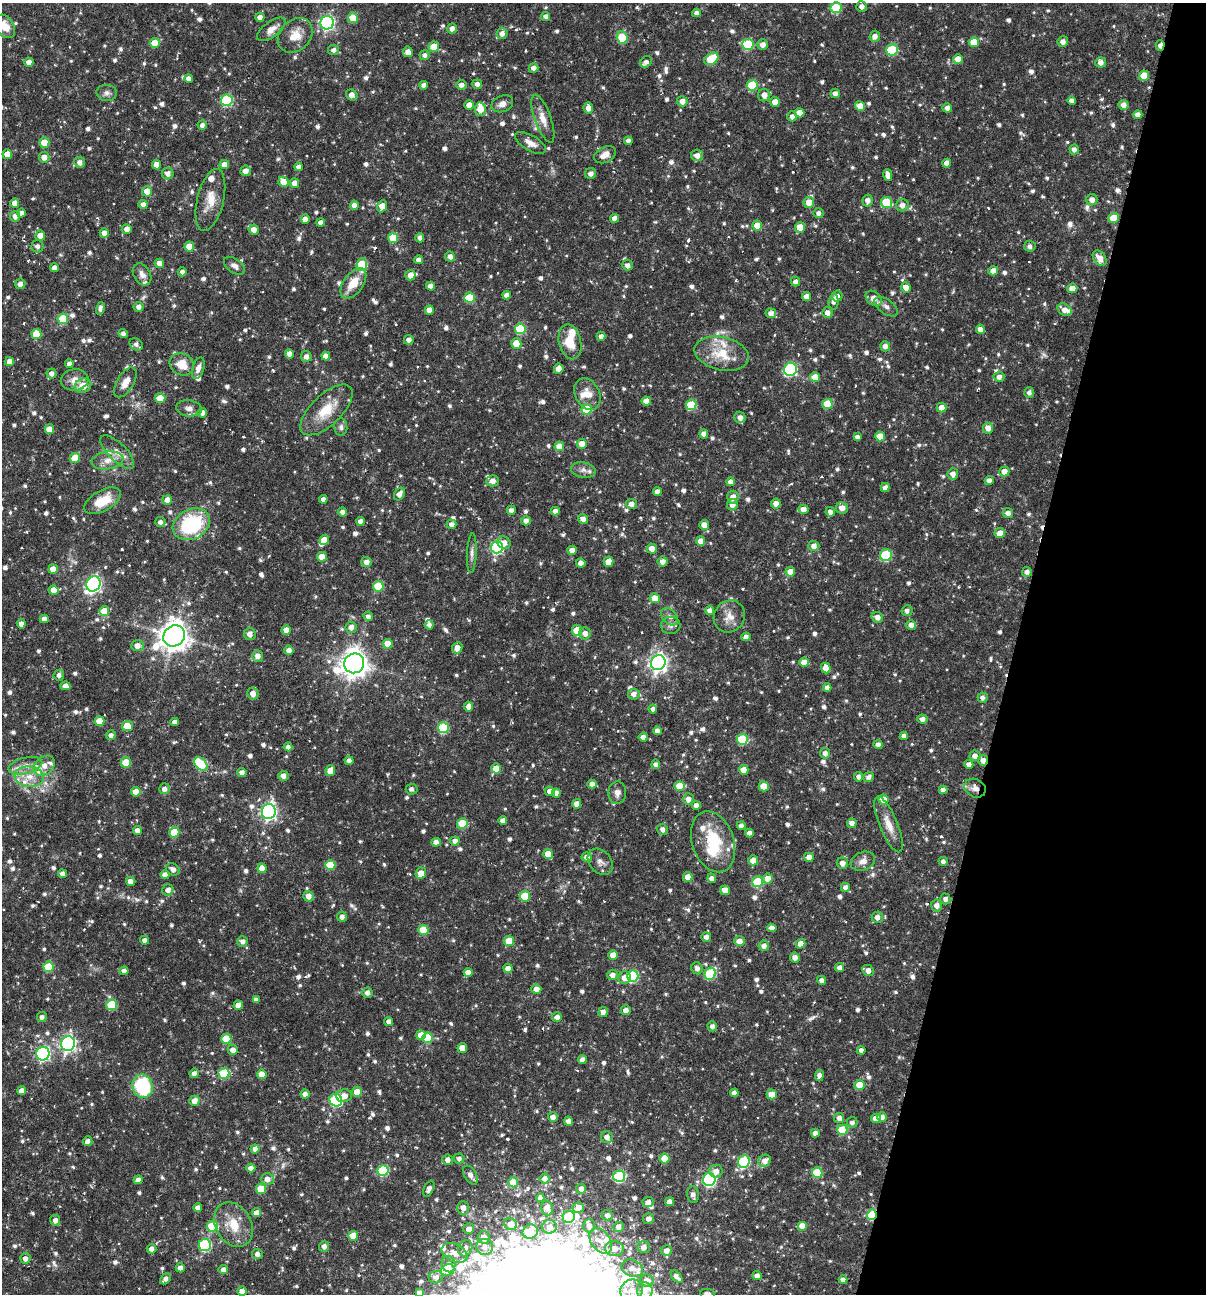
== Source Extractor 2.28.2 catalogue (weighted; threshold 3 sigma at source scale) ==
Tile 8 of 4 x 4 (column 4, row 2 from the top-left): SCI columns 3861-5064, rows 2585-3876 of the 5187 x 5168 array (HDU 1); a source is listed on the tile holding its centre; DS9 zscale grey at full resolution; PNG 1208 x 1296 px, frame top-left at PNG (2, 3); each listed source drawn as its Kron ellipse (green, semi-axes under 4 px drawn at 4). Shown black and unused: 16% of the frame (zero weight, under 3 of 6 exposures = <1% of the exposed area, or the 3 px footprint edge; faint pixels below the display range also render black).
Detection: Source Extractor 2.28.2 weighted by HDU 2 'WHT'; one run over the whole footprint, this tile lists its part. Background 0.00458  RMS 0.0047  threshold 0.0193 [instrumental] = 3 sigma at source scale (4.09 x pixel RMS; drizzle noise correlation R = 1.36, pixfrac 0.8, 0.05/0.05 arcsec/px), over >= 5 px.
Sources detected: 1089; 1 too faint to see at this stretch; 2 inside a brighter object's white glare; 3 cosmic-ray / hot-pixel residue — neither listed nor drawn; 30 inside a brighter listed object's ellipse — not listed separately; of the other 1053, all 500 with FLUX_AUTO >= 1.65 (the completeness limit of this list) listed and drawn (553 fainter detections not listed), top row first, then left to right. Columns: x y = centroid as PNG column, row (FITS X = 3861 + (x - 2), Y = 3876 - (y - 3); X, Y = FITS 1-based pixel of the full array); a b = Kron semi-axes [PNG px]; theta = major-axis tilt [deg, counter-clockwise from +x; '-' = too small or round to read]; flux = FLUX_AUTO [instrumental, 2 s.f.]
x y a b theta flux
862 6 5 5 - 2.3
836 8 5 5 - 18
696 13 4 4 - 1.7
546 16 4 4 - 2
260 17 4 4 - 2.4
353 18 5 5 - 9.4
327 23 7 6 - 87
5 26 12 9 -59 6.6
271 29 17 7 36 4.2
452 29 5 5 - 2.4
502 33 6 5 - 2.4
295 35 19 15 45 7.2
875 36 6 5 - 2.5
622 37 6 5 - 18
1063 41 5 5 - 2.4
974 42 5 5 - 7.1
155 43 5 5 - 8.5
748 45 5 5 - 29
762 45 5 5 - 2.6
1160 46 5 4 - 2.6
434 47 5 5 - 7.1
333 50 5 5 - 2.1
892 50 5 5 - 27
408 52 5 5 - 3
425 55 5 5 - 1.9
711 59 7 5 35 18
958 59 5 5 - 4.4
29 62 4 4 - 2.9
646 62 6 5 - 1.8
1101 62 5 5 - 2.6
534 68 5 4 - 2.1
1144 76 5 5 - 10
189 78 4 4 - 2.4
477 84 5 4 - 2.1
424 85 4 4 - 2.2
461 85 5 5 - 2.2
752 85 5 5 - 17
107 93 10 8 -4 2.1
835 93 4 4 - 2.1
352 95 6 5 - 3.3
764 95 6 6 - 3.5
227 100 6 6 - 36
682 101 5 5 - 3.3
1072 101 4 4 - 2.3
775 102 5 4 - 4.2
502 104 11 8 21 2.9
469 105 5 5 - 4.1
1123 105 5 5 - 2.7
860 106 5 5 - 4.5
588 108 5 4 - 3.4
947 108 5 4 - 2.3
480 109 6 5 - 7.4
800 113 5 4 - 4.5
1138 115 4 4 - 2.8
792 116 5 4 - 2.1
543 119 25 8 -70 5.1
202 125 4 4 - 1.7
628 141 4 4 - 1.8
44 143 5 5 - 7.4
530 143 17 7 -30 3.6
1074 149 5 4 - 2.1
7 154 5 5 - 5.3
605 155 12 7 26 3.7
697 155 6 6 - 2.8
44 157 5 5 - 3.7
80 162 5 5 - 2.4
947 163 4 4 - 2.7
157 164 5 4 - 3.5
224 165 4 4 - 3.4
299 167 4 4 - 2.2
246 171 5 5 - 2.9
168 174 6 5 - 2.5
591 174 5 5 - 2.3
888 175 6 4 -76 3.3
283 182 5 5 - 6.3
295 183 5 4 - 3.6
147 191 5 5 - 5.3
210 200 32 13 76 8.5
868 200 6 5 - 2.4
1092 200 5 5 - 2.8
809 202 5 5 - 5.3
886 202 5 5 - 19
15 203 4 4 - 3.6
143 204 4 4 - 2.2
354 205 4 4 - 2.5
902 205 6 6 - 2.9
382 206 6 4 66 4.4
21 213 4 4 - 2.4
819 213 5 5 - 1.8
15 216 5 5 - 2.4
615 218 4 4 - 2.8
1114 218 5 5 - 11
305 219 4 4 - 3.3
321 223 4 4 - 2.2
757 226 5 5 - 7.5
800 227 5 5 - 9.2
127 229 5 5 - 2.7
254 230 5 5 - 3.4
104 233 5 4 - 2.6
40 235 5 5 - 3.8
393 238 5 5 - 11
420 238 4 4 - 1.8
37 246 6 6 - 2
1030 246 6 5 - 1.8
189 247 5 5 - 8.3
450 256 5 5 - 2.4
1100 258 8 6 -54 3.7
419 260 4 4 - 2.4
159 263 5 4 - 2.8
362 265 6 5 - 19
627 265 5 5 - 2.3
234 266 12 7 -35 2.2
54 268 4 4 - 2.8
993 271 4 4 - 3.1
182 272 4 4 - 1.8
142 274 12 8 -59 2.6
410 275 5 5 - 3.4
795 281 5 4 - 1.8
353 283 17 9 53 8.9
20 284 5 5 - 2.5
430 286 4 4 - 2.9
906 287 5 5 - 3.2
1072 288 5 5 - 4.4
507 295 4 4 - 2.4
807 296 4 4 - 3.3
837 296 6 5 - 2.8
469 298 5 5 - 16
874 298 9 6 -38 4.2
834 302 8 5 86 2.3
138 307 5 5 - 2.1
886 307 13 7 -36 2.3
100 308 6 4 76 1.9
429 310 4 4 - 3.5
1065 310 7 5 -36 3.4
771 313 5 5 - 2.4
827 313 5 5 - 2.4
63 319 5 5 - 13
520 329 5 5 - 23
980 329 4 4 - 2.6
36 334 5 5 - 11
123 334 4 4 - 1.8
601 336 4 4 - 2.3
409 340 5 4 - 2.3
570 342 17 11 -77 10
516 343 5 5 - 6.9
136 344 7 5 -40 1.9
885 346 5 5 - 2.4
289 354 5 4 - 2.8
722 354 27 16 -13 14
306 356 5 5 - 2.2
326 356 4 4 - 3
9 362 4 4 - 3.2
69 364 4 4 - 2.2
182 364 12 11 - 7.4
198 368 11 5 72 2.6
559 369 5 4 - 3.4
790 369 7 6 - 55
52 374 5 5 - 2.2
815 377 5 5 - 8
999 377 5 5 - 2.2
75 380 14 10 8 4.3
125 382 17 8 59 4.4
83 386 8 7 - 6.4
1029 393 5 5 - 1.6
587 394 16 12 -62 6
160 398 5 5 - 10
646 401 5 4 - 4
827 404 5 5 - 13
691 405 5 5 - 19
189 408 13 8 -6 2.6
942 408 5 4 - 4.6
587 409 5 5 - 14
326 410 33 15 44 13
202 413 5 5 - 2.5
740 417 6 5 - 2.5
341 427 9 6 -86 1.7
988 428 5 5 - 3.2
49 429 5 4 - 5.6
704 434 4 4 - 2.7
880 436 5 5 - 7.4
857 437 4 4 - 1.7
582 444 5 5 - 4.5
559 446 5 4 - 5.2
117 452 22 9 -45 5.1
75 458 5 5 - 8.4
108 460 16 9 9 4.8
583 470 12 8 -10 2.3
1004 471 5 5 - 3.7
953 474 5 5 - 2.9
493 481 6 5 - 3
989 481 4 4 - 2.3
731 482 4 4 - 2.4
885 487 4 4 - 2.3
657 492 4 4 - 2.8
399 494 7 5 56 2.6
733 497 6 5 - 3
323 499 4 4 - 2.4
167 500 5 4 - 4
102 501 20 10 30 11
776 503 5 4 - 2.8
631 504 5 5 - 2.3
732 505 6 5 - 3.1
842 508 6 5 - 3.6
803 509 5 4 - 3.3
511 510 4 4 - 2.3
555 511 4 4 - 2.3
342 512 4 4 - 2.2
830 512 5 4 - 2.3
1008 513 5 5 - 2.4
583 519 5 4 - 2.6
360 521 4 4 - 2.2
526 521 5 4 - 2.3
160 522 5 5 - 1.7
191 524 19 15 27 37
452 524 5 5 - 2.2
704 525 5 5 - 3.8
1000 533 5 5 - 4.1
324 540 5 4 - 4.9
701 541 4 4 - 4.9
504 543 7 6 - 3.4
814 546 5 5 - 2.7
497 547 6 6 - 67
652 548 5 5 - 3.7
572 550 5 4 - 2.8
472 553 20 5 87 2.1
886 555 6 5 - 26
322 557 5 5 - 6
366 562 5 5 - 3
609 562 5 5 - 6.1
663 562 5 5 - 2.6
581 563 5 4 - 2.4
53 569 5 4 - 4.7
790 572 5 4 - 5.4
1027 572 5 5 - 2.2
93 584 8 6 60 130
378 586 5 5 - 16
54 590 5 4 - 5.6
655 598 5 5 - 6.4
104 611 5 5 - 8.5
709 611 4 4 - 2.2
907 611 5 5 - 1.8
368 616 5 4 - 1.7
729 616 16 15 - 5.4
669 617 10 6 -50 1.9
877 617 6 5 - 2.7
44 619 4 4 - 2.5
21 624 4 4 - 2.5
429 625 4 4 - 1.7
671 625 9 8 - 2.1
911 625 5 5 - 2.4
351 627 6 5 - 2.7
286 630 4 4 - 3.5
577 630 5 5 - 10
585 633 6 5 - 2.7
250 634 6 6 - 2.7
174 636 11 10 - 590
746 637 5 4 - 1.9
388 644 5 5 - 7.1
137 646 6 5 - 3.5
457 648 6 5 - 3.6
289 650 4 4 - 2.4
258 656 6 5 - 2.7
804 662 5 4 - 3.9
354 663 10 9 - 530
658 663 8 7 - 210
826 668 5 4 - 7.3
59 675 5 5 - 1.8
66 686 5 4 - 2.9
827 688 4 4 - 2.2
253 694 6 5 - 3.5
634 694 6 5 - 2.5
983 697 5 5 - 1.7
469 707 5 4 - 2.8
653 709 4 4 - 2
922 719 5 4 - 2.4
100 721 5 5 - 6.5
175 722 4 4 - 1.9
127 726 5 5 - 7.8
443 728 5 5 - 26
657 731 4 4 - 2.6
111 735 5 5 - 1.9
904 736 4 4 - 2.5
643 737 4 4 - 2.2
742 739 5 5 - 25
878 745 4 4 - 2.5
288 747 4 4 - 1.7
825 753 5 5 - 2.1
975 756 5 5 - 2.7
983 760 5 5 - 2.7
349 761 4 4 - 1.9
126 763 5 5 - 11
201 764 8 5 -44 28
656 764 4 4 - 1.8
969 764 4 4 - 2.4
25 766 17 8 14 4.3
44 766 11 8 39 4.9
496 768 5 5 - 5.7
744 770 5 4 - 4.7
330 771 5 4 - 4.7
242 772 4 4 - 2.3
283 776 5 5 - 2.5
29 777 14 10 -6 6.5
858 777 4 4 - 2
869 777 5 5 - 1.8
592 784 5 4 - 2.7
680 786 5 5 - 9.3
764 786 5 5 - 6.4
975 788 11 9 -26 3.9
164 789 5 5 - 2.2
412 789 6 5 - 1.7
943 790 4 4 - 2.5
550 791 5 4 - 2.8
136 792 5 5 - 4.3
556 793 4 4 - 2.4
617 793 11 9 86 2.3
688 799 6 5 - 2.9
884 800 5 5 - 6.2
577 804 5 4 - 3.1
696 805 4 4 - 2.4
269 812 7 7 - 130
503 820 4 4 - 2.4
462 823 5 5 - 12
852 823 5 4 - 2.7
888 824 30 9 -67 6.5
741 826 4 4 - 1.9
662 829 6 5 - 1.9
137 830 4 4 - 2.4
174 832 5 5 - 11
749 833 4 4 - 2.2
455 841 5 4 - 2.3
436 842 5 4 - 2.5
713 842 31 21 -71 21
548 854 5 5 - 7
587 857 5 4 - 2.4
809 857 5 4 - 3.3
753 860 5 5 - 5
863 861 12 9 22 3.4
943 861 4 4 - 1.7
600 862 15 11 -49 3.2
842 863 6 5 - 2.6
330 865 5 5 - 14
262 868 5 4 - 5.8
173 869 7 6 - 2.6
421 873 6 5 - 5
63 874 4 4 - 2.3
165 875 4 4 - 3.1
688 877 5 4 - 4.4
712 878 4 4 - 2.3
768 879 5 5 - 5
131 881 5 4 - 2.5
757 882 5 5 - 19
845 887 5 5 - 2.3
168 890 6 5 - 2.5
725 890 5 4 - 4.5
308 896 5 5 - 2.8
525 896 5 5 - 13
945 899 5 5 - 1.7
937 905 6 5 - 2.8
342 917 5 5 - 2.1
877 917 5 5 - 2.6
772 928 4 4 - 2.4
423 930 5 5 - 12
706 937 5 5 - 2.2
144 940 4 4 - 2
243 941 5 5 - 2.1
509 941 5 5 - 11
739 941 5 5 - 3.5
801 944 5 5 - 3.7
764 946 5 5 - 2.1
613 955 4 4 - 4.6
795 957 5 5 - 2.6
48 967 5 5 - 16
697 968 6 5 - 1.9
839 968 4 4 - 2.2
508 969 5 4 - 2.8
868 970 6 5 - 3
124 971 4 4 - 2.1
468 973 5 4 - 3.5
710 974 6 5 - 30
612 975 5 5 - 2.4
633 976 6 5 - 36
624 978 6 6 - 3.8
821 980 4 4 - 2.1
536 989 5 5 - 2.6
367 993 5 5 - 2.2
256 1000 4 4 - 1.7
112 1005 5 5 - 21
238 1005 5 4 - 4.4
626 1010 5 5 - 2.6
603 1012 5 5 - 2.2
42 1017 5 5 - 1.9
557 1017 5 4 - 2.2
389 1022 4 4 - 2.4
712 1026 5 4 - 2.1
421 1035 5 5 - 4.7
428 1038 5 5 - 15
226 1039 5 5 - 14
68 1044 7 7 - 130
462 1048 5 4 - 4.5
233 1050 5 5 - 3
861 1050 4 4 - 1.9
43 1054 7 6 - 75
582 1060 4 4 - 2.6
194 1073 5 4 - 2.2
224 1073 5 5 - 22
262 1074 5 4 - 5.8
819 1075 5 4 - 2.3
859 1085 5 5 - 7.8
143 1086 12 10 -72 32
21 1091 4 4 - 3
357 1092 5 5 - 6.3
734 1093 4 4 - 2.3
305 1094 4 4 - 2.7
772 1094 5 5 - 7.1
344 1096 8 6 12 3.7
336 1100 6 6 - 45
194 1101 5 5 - 3.3
553 1117 5 4 - 2.6
882 1117 5 4 - 2.8
839 1118 5 5 - 2.2
876 1118 5 4 - 4
568 1121 4 4 - 2.4
852 1122 5 5 - 1.8
842 1130 5 5 - 15
815 1133 4 4 - 2.4
607 1137 6 5 - 2.8
88 1141 5 4 - 2.2
255 1149 4 4 - 2.7
459 1158 5 5 - 1.7
665 1158 5 5 - 8.8
448 1160 5 5 - 2.3
765 1161 7 6 - 3.3
744 1162 6 5 - 40
251 1168 4 4 - 2.8
383 1170 5 5 - 28
716 1171 6 6 - 3.3
817 1173 5 5 - 14
470 1175 10 6 -59 2.4
619 1176 6 6 - 42
545 1178 5 5 - 2.1
267 1179 6 6 - 2.8
709 1179 6 6 - 72
138 1180 4 4 - 2.6
513 1182 5 5 - 8.6
261 1189 5 5 - 12
429 1189 8 5 66 2.4
581 1189 5 5 - 2.2
693 1194 8 5 -86 2
540 1198 4 4 - 2.3
648 1202 5 5 - 2.5
669 1202 4 4 - 2.6
198 1208 4 4 - 2.7
463 1208 6 6 - 2.9
547 1208 7 6 - 3.9
578 1208 6 5 - 2.9
257 1213 4 4 - 3
607 1215 5 5 - 2.2
872 1215 5 4 - 28
569 1217 6 6 - 36
648 1219 5 5 - 2.2
55 1220 5 5 - 2.4
510 1224 6 6 - 3.2
233 1225 23 17 -60 12
212 1226 5 5 - 20
589 1226 6 6 - 2.2
803 1226 5 4 - 7.8
549 1227 7 7 - 3.5
619 1227 5 5 - 2.5
469 1229 5 5 - 2.8
530 1232 8 7 - 15
353 1236 5 5 - 6.8
484 1238 6 6 - 4
601 1241 14 9 -55 4.3
205 1245 6 6 - 47
324 1246 5 5 - 2.5
485 1247 8 8 - 3.4
644 1247 6 6 - 2.7
465 1248 8 7 - 2.3
151 1249 5 4 - 2.5
614 1249 9 7 -4 4.2
666 1251 5 5 - 2.7
455 1253 14 8 -26 4.6
257 1254 5 5 - 2.2
25 1259 5 5 - 2.3
448 1264 8 6 -75 2.2
180 1268 4 4 - 2.9
632 1268 11 8 -19 2.5
223 1270 5 4 - 2.4
448 1270 7 5 24 3.5
757 1276 4 4 - 2.3
436 1277 7 6 - 2.1
677 1277 7 3 -47 2
165 1279 6 4 45 2.1
647 1280 6 6 - 2.8
843 1280 4 4 - 2.2
632 1290 11 10 - 4.3
645 1290 8 8 - 4.2
242 1291 4 4 - 3.3
419 1293 4 4 - 2.3
707 1294 7 5 -9 2.7
Overlapping masked pixels (flux is a lower limit): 4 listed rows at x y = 1160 46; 983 760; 975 788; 872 1215
Isophote crosses this tile's border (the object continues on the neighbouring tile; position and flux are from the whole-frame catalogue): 3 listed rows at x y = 5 26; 419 1293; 707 1294